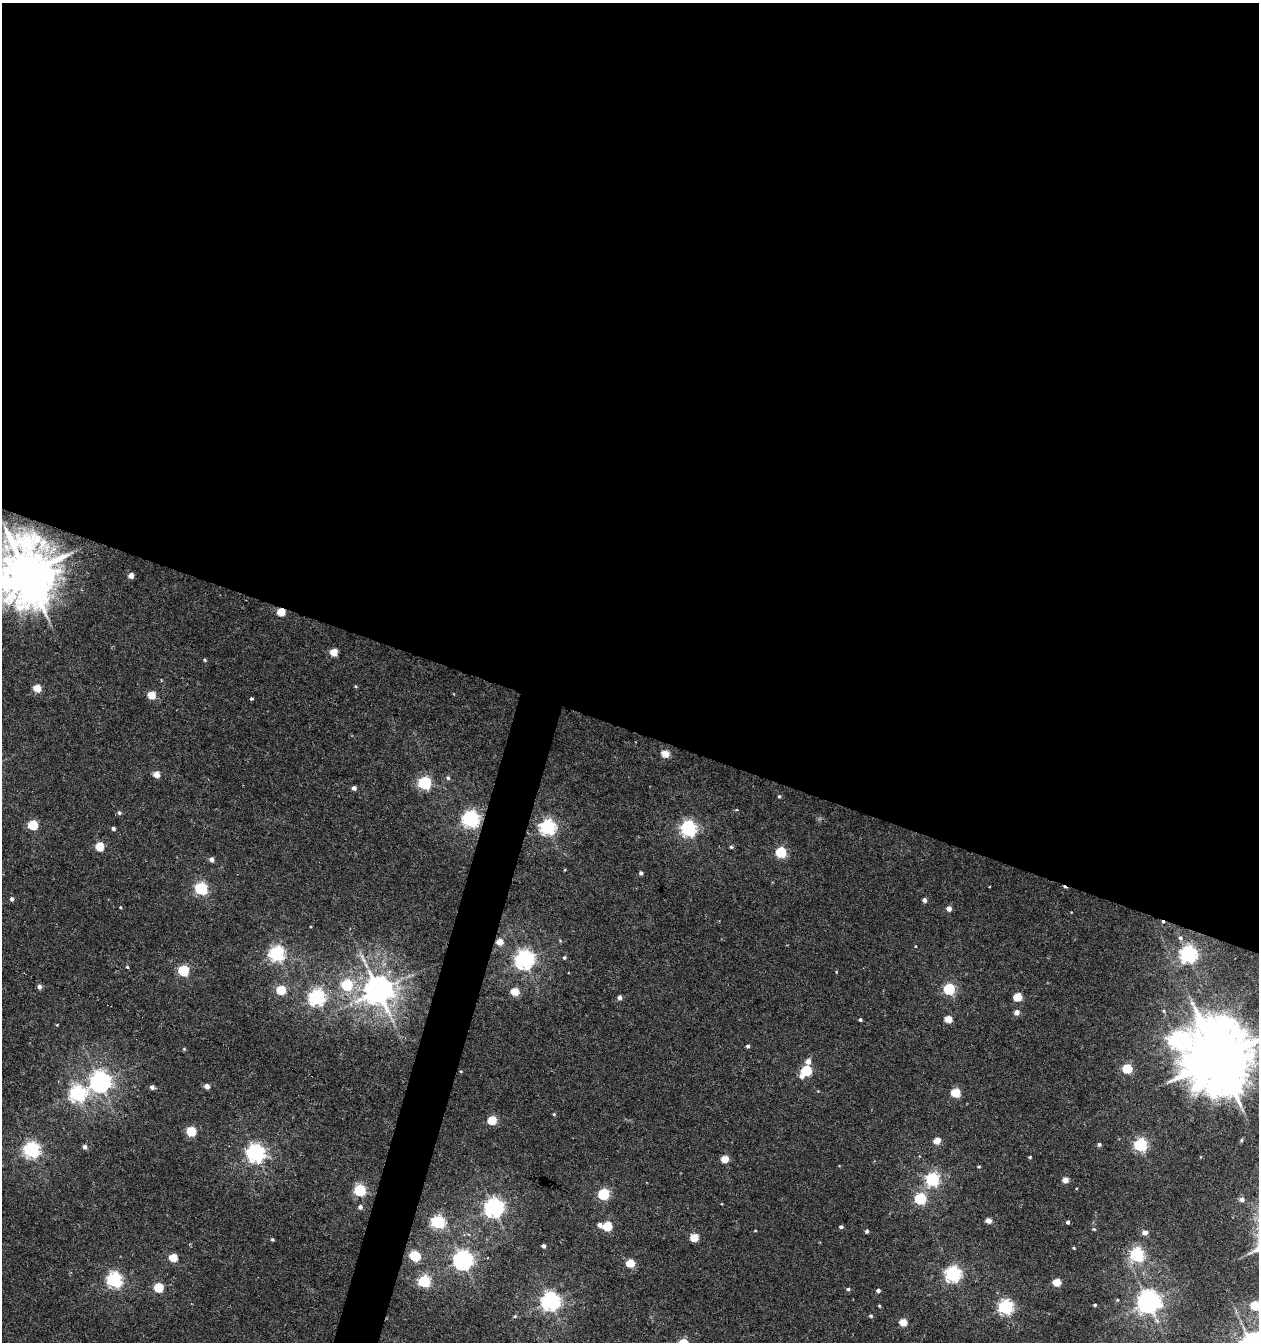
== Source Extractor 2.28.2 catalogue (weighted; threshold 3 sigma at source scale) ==
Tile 3 of 4 x 4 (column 3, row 1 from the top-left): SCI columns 2792-4048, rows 4019-5358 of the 5517 x 5361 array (HDU 1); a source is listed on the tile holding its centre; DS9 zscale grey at full resolution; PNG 1261 x 1344 px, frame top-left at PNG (2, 3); no overlay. Shown black and unused: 56% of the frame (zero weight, under 5 of 10 exposures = <1% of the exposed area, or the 3 px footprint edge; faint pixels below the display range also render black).
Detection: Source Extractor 2.28.2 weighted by HDU 2 'WHT'; one run over the whole footprint, this tile lists its part. Background 0.00246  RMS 0.0021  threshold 0.00868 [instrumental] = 3 sigma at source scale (4.09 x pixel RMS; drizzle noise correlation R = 1.36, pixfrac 0.8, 0.0396/0.0396 arcsec/px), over >= 5 px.
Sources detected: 132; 3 cosmic-ray / hot-pixel residue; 1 long thin detection or spike segment (spike, bleed or trail) — not listed; the other 128 listed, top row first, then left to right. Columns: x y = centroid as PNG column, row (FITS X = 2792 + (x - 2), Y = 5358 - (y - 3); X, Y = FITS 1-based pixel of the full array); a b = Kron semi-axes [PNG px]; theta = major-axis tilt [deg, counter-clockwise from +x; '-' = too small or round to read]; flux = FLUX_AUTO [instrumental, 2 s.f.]
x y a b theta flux
26 573 18 16 -83 1200
131 576 5 4 - 1.6
281 612 5 5 - 5.8
334 652 5 5 - 4.5
205 660 5 4 - 0.25
355 686 4 4 - 0.22
37 688 5 5 - 4.3
152 695 5 5 - 5.4
251 699 3 3 - 0.34
665 754 5 5 - 4.2
156 775 5 5 - 2.5
448 778 6 5 - 0.42
425 783 6 6 - 33
354 788 4 4 - 0.8
779 796 5 4 - 0.28
119 813 5 5 - 0.44
470 819 7 6 - 67
33 825 5 5 - 12
547 827 6 6 - 58
113 828 4 4 - 0.55
688 829 7 6 - 56
100 847 5 5 - 6.7
731 847 4 4 - 0.35
781 852 5 5 - 17
211 859 5 4 - 1
565 869 5 3 - 0.17
641 873 4 4 - 0.55
201 889 6 5 - 30
12 899 4 4 - 0.66
924 900 4 4 - 0.77
120 907 4 3 - 0.18
949 909 4 4 - 1.4
1180 938 7 6 - 0.57
560 941 5 4 - 0.2
500 942 5 4 - 3
916 946 4 2 - 0.14
277 953 6 6 - 56
1188 954 6 6 - 84
564 958 4 4 - 0.32
524 960 7 7 - 100
127 967 4 4 - 0.24
183 970 5 5 - 18
836 972 4 3 - 0.15
347 985 6 6 - 17
39 987 5 5 - 0.8
949 989 6 5 - 21
281 990 5 5 - 8.8
378 990 9 9 - 350
515 991 5 5 - 4.9
317 997 6 6 - 72
1018 997 5 5 - 6.3
619 998 5 4 - 0.88
1017 1012 4 4 - 1.4
948 1019 5 4 - 3.8
860 1020 3 3 - 0.32
57 1025 4 3 - 0.15
1177 1040 9 8 - 68
748 1046 4 4 - 0.43
184 1049 4 4 - 0.21
1218 1058 21 19 -88 1700
808 1061 5 5 - 1.5
1127 1069 5 5 - 11
806 1070 5 5 - 16
802 1076 6 5 - 0.96
100 1082 7 7 - 130
207 1086 4 4 - 1.6
152 1087 4 4 - 0.81
818 1091 4 4 - 0.14
956 1093 5 5 - 8.3
77 1094 7 7 - 65
554 1114 4 4 - 0.25
492 1120 5 5 - 8
191 1131 5 5 - 10
1241 1140 6 4 89 0.28
937 1141 5 4 - 3.4
1099 1144 4 4 - 0.44
1140 1145 6 6 - 33
85 1147 5 4 - 0.86
31 1150 6 6 - 63
255 1153 7 7 - 95
1030 1157 3 3 - 0.27
1200 1157 4 3 - 0.13
725 1159 5 5 - 4.8
979 1167 4 4 - 0.26
932 1179 6 6 - 42
1065 1180 5 5 - 1.7
360 1190 6 5 - 24
603 1194 5 5 - 21
920 1199 5 5 - 21
1242 1200 5 5 - 1
360 1207 5 5 - 0.67
494 1208 7 7 - 100
988 1221 4 4 - 2
438 1222 6 6 - 28
1068 1222 4 3 - 0.46
600 1225 5 4 - 1
607 1226 5 5 - 8.7
841 1227 4 3 - 0.5
1094 1229 5 4 - 0.23
755 1230 4 3 - 0.15
867 1231 4 4 - 0.46
1145 1233 5 5 - 1.4
694 1238 5 5 - 6.1
272 1239 4 4 - 0.28
544 1246 4 4 - 0.69
1074 1248 3 3 - 0.25
1137 1254 6 6 - 44
415 1256 7 5 -33 15
173 1258 5 5 - 6.3
463 1260 7 7 - 100
630 1263 5 5 - 6.9
953 1274 6 6 - 65
114 1280 6 6 - 52
424 1281 6 5 - 25
1057 1282 5 5 - 5.3
159 1288 5 5 - 11
848 1289 5 4 - 0.35
878 1290 4 4 - 0.61
1117 1300 5 4 - 0.25
550 1301 7 7 - 100
1148 1302 8 7 - 190
1095 1305 3 3 - 0.3
879 1306 4 3 - 0.22
1255 1306 5 5 - 7.8
1005 1307 6 6 - 53
515 1316 6 4 16 0.29
871 1316 5 4 - 0.36
903 1322 5 5 - 4.9
Overlapping masked pixels (flux is a lower limit): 3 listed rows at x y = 26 573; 281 612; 500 942
Isophote crosses this tile's border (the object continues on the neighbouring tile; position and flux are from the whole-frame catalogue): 3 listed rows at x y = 26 573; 1218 1058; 1255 1306